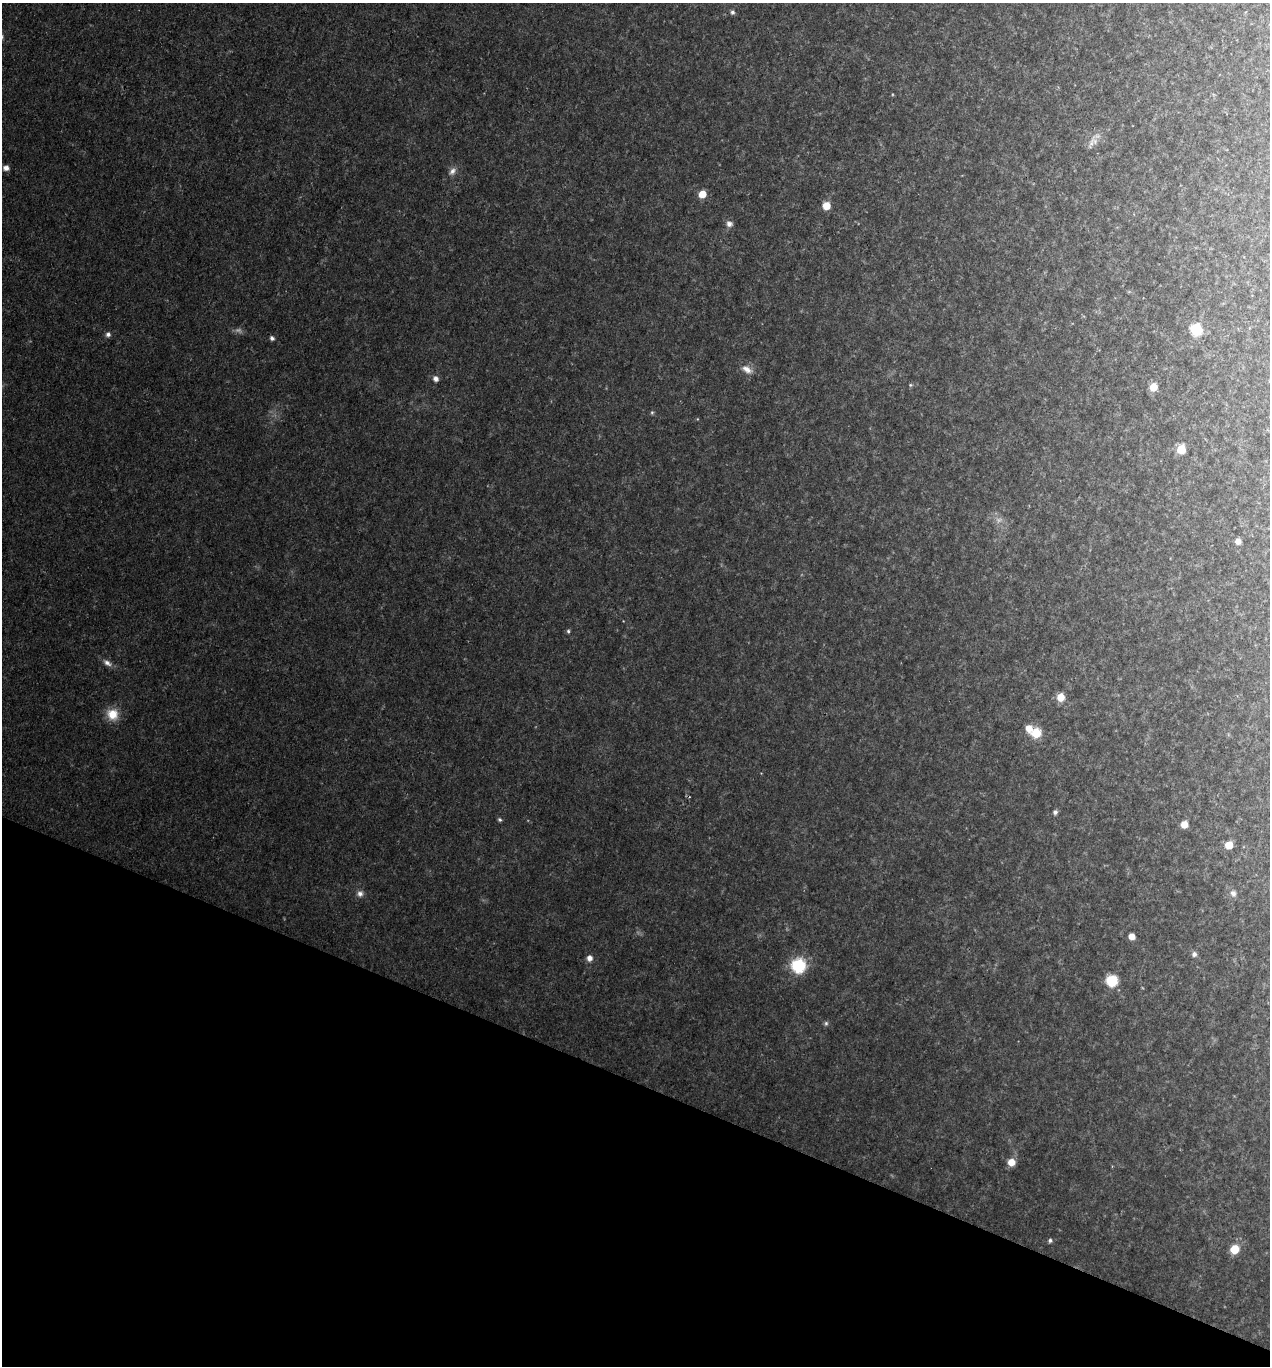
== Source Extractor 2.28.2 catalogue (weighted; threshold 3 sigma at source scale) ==
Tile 15 of 4 x 4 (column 3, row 4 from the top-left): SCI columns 2671-3938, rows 4-1367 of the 5473 x 5459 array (HDU 1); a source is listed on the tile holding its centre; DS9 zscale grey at full resolution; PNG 1272 x 1368 px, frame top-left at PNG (2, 3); no overlay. Shown black and unused: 21% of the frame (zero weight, under 2 of 3 exposures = <1% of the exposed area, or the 3 px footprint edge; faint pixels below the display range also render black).
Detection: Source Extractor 2.28.2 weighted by HDU 2 'WHT'; one run over the whole footprint, this tile lists its part. Background 0.0342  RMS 0.0068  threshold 0.0308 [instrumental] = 3 sigma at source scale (4.5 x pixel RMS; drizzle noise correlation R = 1.50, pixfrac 1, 0.05/0.05 arcsec/px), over >= 5 px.
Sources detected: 40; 2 too faint to see at this stretch — not listed; the other 38 listed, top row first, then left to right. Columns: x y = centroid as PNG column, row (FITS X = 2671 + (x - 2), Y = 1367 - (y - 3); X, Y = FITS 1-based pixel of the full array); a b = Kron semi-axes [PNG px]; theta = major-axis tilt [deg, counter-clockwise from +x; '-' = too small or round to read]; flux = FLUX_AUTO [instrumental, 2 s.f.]
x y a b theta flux
732 12 6 5 - 1.7
1091 143 17 6 67 4.4
6 168 7 6 - 3.5
452 171 13 8 52 4.1
702 194 6 6 - 11
826 206 6 6 - 12
729 224 9 8 - 3.2
1196 329 7 7 - 39
108 334 6 6 - 2.3
272 338 5 4 - 2.3
747 369 16 9 -31 5.9
436 379 7 6 - 3.1
910 385 5 5 - 0.89
1153 387 7 7 - 9.9
652 412 5 5 - 1
1181 449 6 6 - 17
1238 541 6 6 - 3.8
568 631 5 5 - 1.2
107 663 14 7 -34 3.9
1061 697 7 6 - 10
112 714 14 13 - 14
1029 728 8 7 - 6.9
1036 733 9 8 - 17
1055 812 5 5 - 1.9
500 820 6 5 - 1.3
1184 824 6 6 - 7.2
1229 845 7 6 - 9.9
1233 893 10 8 -66 3.3
360 894 9 8 - 3.4
1132 936 6 6 - 5.5
1194 954 6 6 - 2.4
589 958 7 7 - 4.2
798 966 10 10 - 46
1112 981 8 8 - 28
826 1023 7 5 75 1.4
1011 1162 7 7 - 8.2
1050 1240 5 5 - 1.6
1235 1249 7 6 - 17